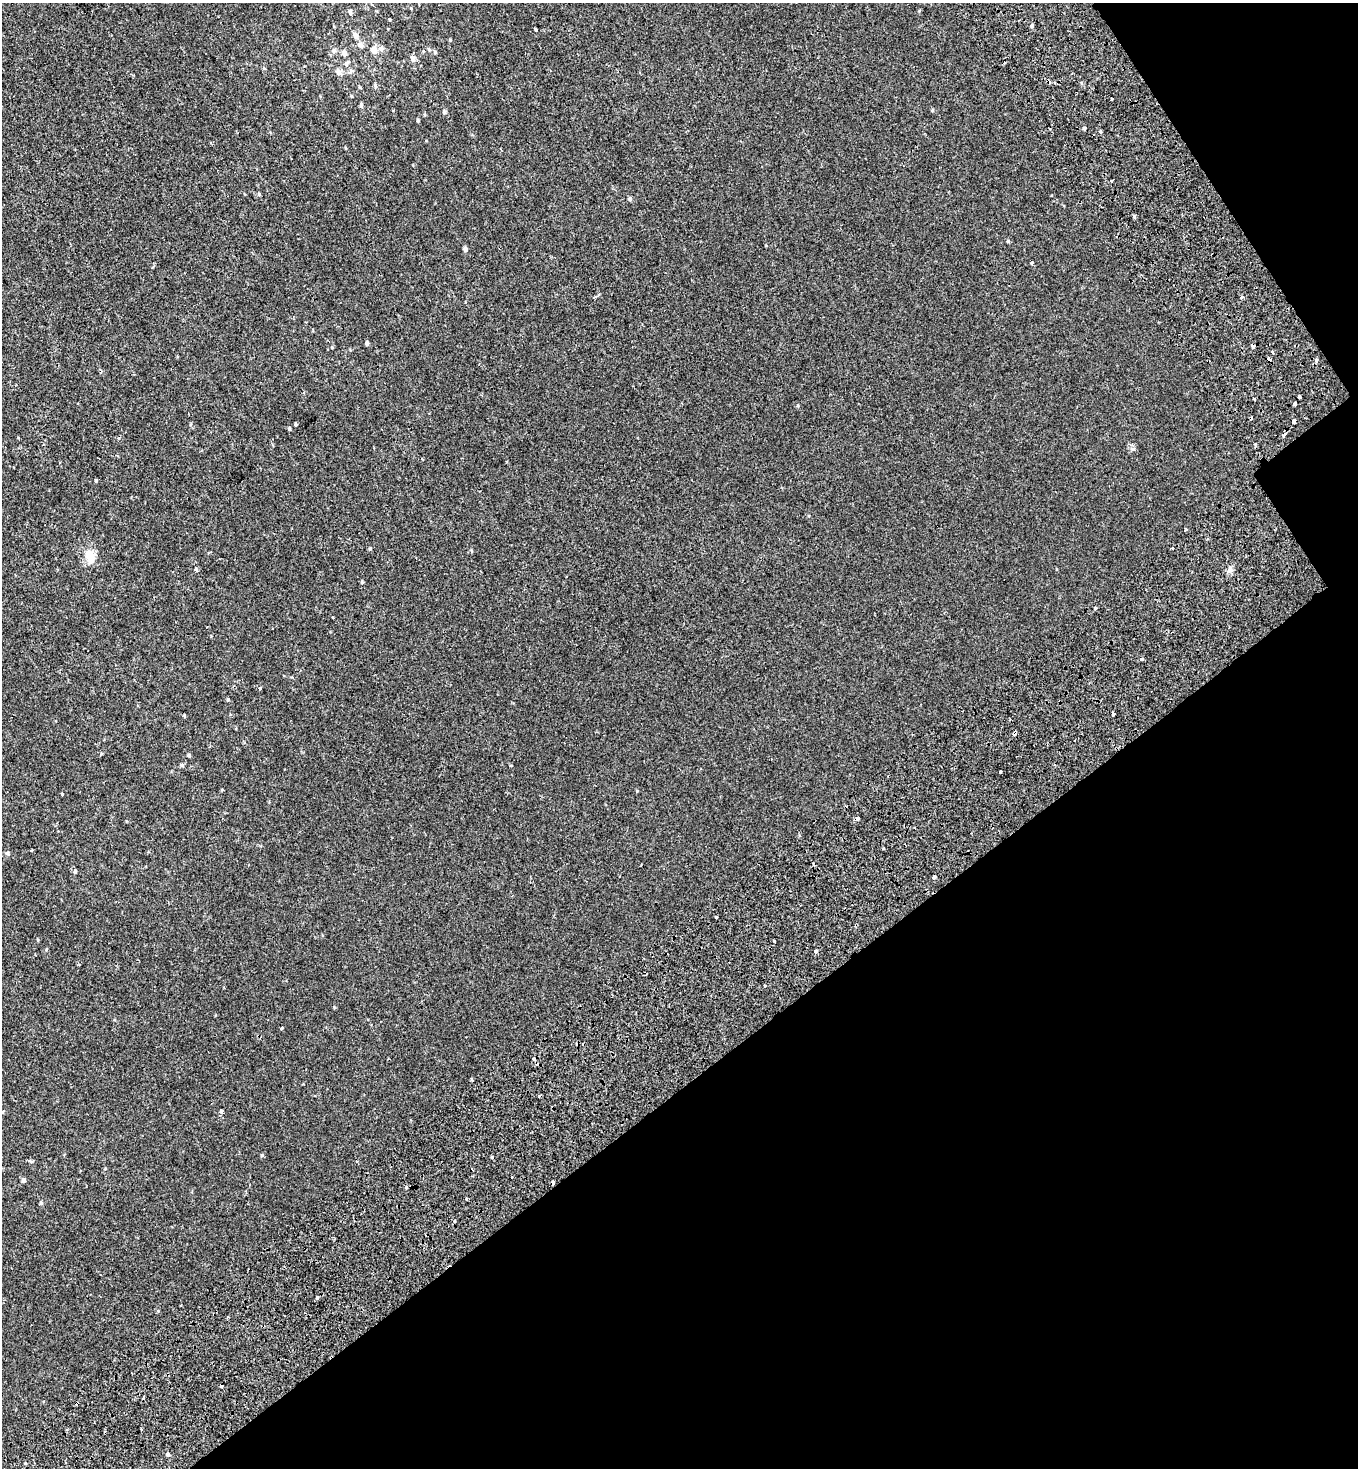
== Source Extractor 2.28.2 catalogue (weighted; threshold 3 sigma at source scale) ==
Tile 12 of 4 x 4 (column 4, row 3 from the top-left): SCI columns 4430-5785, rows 1712-3177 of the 6216 x 6288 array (HDU 1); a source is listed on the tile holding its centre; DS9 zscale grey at full resolution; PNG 1360 x 1470 px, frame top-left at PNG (2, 3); no overlay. Shown black and unused: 30% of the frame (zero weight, under 2 of 3 exposures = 11% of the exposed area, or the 3 px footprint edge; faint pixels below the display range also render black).
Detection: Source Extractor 2.28.2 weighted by HDU 2 'WHT'; one run over the whole footprint, this tile lists its part. Background 2.39e-04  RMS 0.0033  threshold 0.015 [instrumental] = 3 sigma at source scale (4.5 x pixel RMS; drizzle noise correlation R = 1.50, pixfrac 1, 0.0396/0.0396 arcsec/px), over >= 5 px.
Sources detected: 97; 13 cosmic-ray / hot-pixel residue — not listed; the other 84 listed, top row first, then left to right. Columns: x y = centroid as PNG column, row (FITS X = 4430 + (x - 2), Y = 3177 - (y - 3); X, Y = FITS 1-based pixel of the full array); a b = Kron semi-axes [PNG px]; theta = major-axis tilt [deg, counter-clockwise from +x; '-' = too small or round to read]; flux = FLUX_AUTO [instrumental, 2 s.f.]
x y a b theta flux
350 12 7 4 -88 0.57
389 20 3 2 - 0.27
1032 26 5 4 - 0.55
535 30 4 3 - 0.34
355 35 8 6 -55 1.3
360 45 8 7 - 1
381 48 8 7 - 1
374 49 10 7 75 2
429 50 5 5 - 0.44
334 51 7 6 - 0.84
435 52 6 4 -46 0.41
344 53 6 4 -69 1.6
412 58 7 4 -78 1.8
346 64 7 5 -89 0.68
339 72 8 7 - 1.2
375 85 6 5 - 0.55
352 96 5 3 - 0.26
1112 99 3 2 - 0.45
361 105 7 4 -81 0.54
932 110 5 3 - 0.32
444 112 6 4 90 0.56
418 121 5 4 - 0.31
1084 128 4 3 - 0.83
1100 132 5 4 - 0.5
259 194 5 5 - 0.38
630 199 5 4 - 0.66
1008 241 5 4 - 0.35
465 249 5 4 - 1.1
1032 263 3 3 - 1.1
1241 298 5 3 - 0.81
367 343 5 4 - 0.75
1252 345 4 3 - 1.1
1272 352 4 2 - 0.3
1269 360 4 3 - 1.5
1316 360 4 4 - 1.1
1299 396 4 3 - 2.1
1254 399 3 3 - 1.6
1295 404 3 3 - 1.4
1294 421 4 3 - 3.7
296 424 3 3 - 1.1
289 428 5 4 - 0.39
119 438 5 3 - 0.29
1255 444 3 3 - 0.6
96 481 4 3 - 0.27
1185 530 4 3 - 0.32
1172 548 3 3 - 2.3
370 549 4 3 - 0.46
90 557 16 12 -73 5
195 569 5 4 - 0.52
1229 570 9 6 70 1.1
362 582 5 4 - 0.35
1095 608 3 3 - 2.1
333 618 2 2 - 0.3
1142 659 3 3 - 2.5
260 688 4 3 - 0.77
1113 714 3 3 - 2.4
1015 733 5 3 - 2.7
189 755 4 4 - 0.46
182 765 6 5 - 0.43
510 765 4 3 - 0.32
1001 772 3 3 - 1.9
857 818 4 3 - 2.7
7 853 5 5 - 0.48
75 871 6 4 81 0.49
934 877 4 3 - 5.7
716 917 3 3 - 0.54
38 940 5 3 - 0.24
774 941 3 3 - 0.93
46 949 5 3 - 0.26
816 951 3 3 - 0.5
765 986 3 3 - 1.3
282 1028 3 3 - 0.76
472 1079 4 3 - 0.32
221 1111 4 4 - 1
3 1112 5 3 - 0.31
262 1155 5 4 - 0.38
492 1157 3 3 - 0.59
23 1180 6 4 67 0.87
552 1183 4 3 - 1.9
406 1187 4 4 - 0.7
41 1203 5 5 - 0.48
454 1221 3 3 - 1.5
317 1297 3 3 - 0.99
168 1454 5 4 - 0.79
Overlapping masked pixels (flux is a lower limit): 5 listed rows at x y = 1252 345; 1269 360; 1015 733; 857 818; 552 1183
Unlisted compact peaks at least as high as the median listed source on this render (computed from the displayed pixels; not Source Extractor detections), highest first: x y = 1133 449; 450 40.